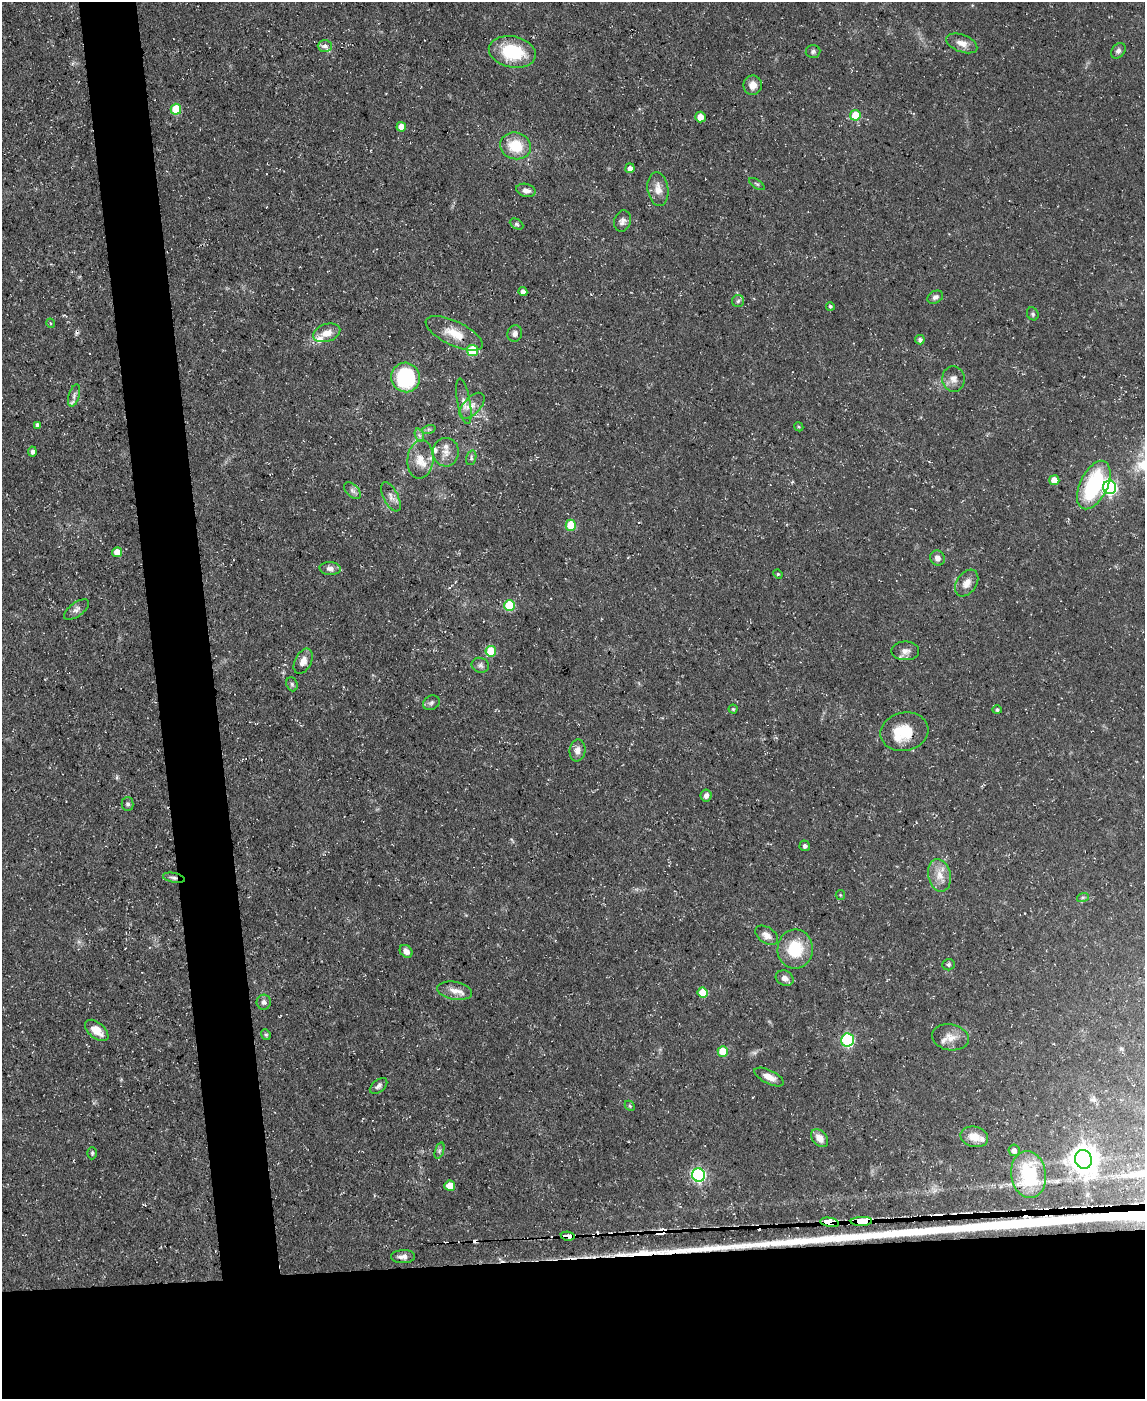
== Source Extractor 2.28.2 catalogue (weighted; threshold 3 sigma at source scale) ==
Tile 11 of 4 x 3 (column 3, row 3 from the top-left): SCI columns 2289-3431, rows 127-1523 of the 4575 x 4549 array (HDU 1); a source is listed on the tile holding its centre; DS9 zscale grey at full resolution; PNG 1147 x 1401 px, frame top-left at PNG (2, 2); each listed source drawn as its Kron ellipse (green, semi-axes under 4 px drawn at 4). Shown black and unused: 15% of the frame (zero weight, under 3 of 5 exposures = <1% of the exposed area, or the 3 px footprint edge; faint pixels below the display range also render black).
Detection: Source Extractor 2.28.2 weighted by HDU 2 'WHT'; one run over the whole footprint, this tile lists its part. Background 0.0654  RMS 0.0044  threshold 0.0196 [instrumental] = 3 sigma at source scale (4.5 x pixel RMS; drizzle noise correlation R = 1.50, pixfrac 1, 0.05/0.05 arcsec/px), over >= 5 px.
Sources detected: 116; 8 cosmic-ray / hot-pixel residue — neither listed nor drawn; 8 inside a brighter listed object's ellipse — not listed separately; the other 100 listed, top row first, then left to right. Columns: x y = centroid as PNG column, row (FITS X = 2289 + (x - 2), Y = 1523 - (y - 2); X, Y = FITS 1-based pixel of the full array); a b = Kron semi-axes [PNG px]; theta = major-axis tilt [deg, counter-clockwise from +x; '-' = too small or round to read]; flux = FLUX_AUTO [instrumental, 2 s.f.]
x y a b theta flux
962 43 16 8 -21 3.7
325 46 7 6 - 1.4
813 51 7 6 - 1.1
1118 51 9 6 51 1.4
512 52 24 15 -11 24
753 85 10 9 - 3.4
176 109 5 5 - 16
855 115 5 5 - 15
700 117 5 5 - 4
401 127 5 4 - 4.6
516 146 16 13 -16 12
630 168 5 4 - 2.2
757 184 9 3 -33 0.75
658 189 17 10 -82 4.5
526 190 10 6 -15 2.3
622 221 11 8 73 2.1
517 224 7 5 -27 0.81
523 292 4 4 - 2.2
935 297 8 6 27 1.5
738 301 6 6 - 0.96
830 306 4 4 - 0.74
1033 314 7 5 -64 0.95
50 323 5 3 - 0.48
327 333 14 8 18 4.6
454 333 31 12 -25 9.1
515 333 8 7 - 1.8
920 340 5 4 - 1.3
472 350 5 5 - 20
406 377 15 14 - 43
954 379 12 11 - 3
74 396 11 5 73 1.6
464 401 23 6 -79 3.4
472 406 16 8 47 3.5
37 425 4 4 - 1.3
799 427 5 3 - 0.47
429 429 7 4 18 0.82
419 435 7 4 -71 1
32 452 5 4 - 1.4
446 452 14 13 - 4.3
471 458 7 5 75 0.87
420 459 19 13 85 7
1054 480 5 5 - 6.3
1094 485 26 14 65 40
1110 487 7 6 - 86
352 491 10 6 -44 1.6
391 497 16 7 -63 2.8
571 525 5 5 - 15
117 552 5 5 - 4.8
937 558 8 7 - 2.1
330 568 11 6 -4 2.2
778 574 5 4 - 0.53
967 583 15 10 56 4
509 606 5 5 - 23
76 610 15 7 36 2.1
491 651 5 5 - 15
905 651 14 9 0 2.8
303 661 13 8 63 3.4
480 665 9 7 -20 1.4
292 684 7 5 -69 0.94
431 703 9 7 27 1.3
733 709 4 4 - 0.51
997 710 4 4 - 0.85
904 732 24 19 11 14
577 750 11 8 83 2.6
706 795 6 5 - 2.2
128 804 7 6 - 0.95
805 846 5 5 - 0.97
939 875 16 11 -79 5.5
174 878 11 5 -11 1.4
840 895 5 4 - 0.48
1083 897 6 4 19 0.72
767 935 13 8 -34 3.1
795 949 19 17 87 16
406 951 7 5 -46 2.4
949 965 6 5 - 0.78
785 978 9 7 -28 2.6
455 991 17 9 -10 4.5
702 993 5 5 - 8.9
264 1002 7 7 - 1.4
97 1030 14 7 -40 6
266 1034 5 4 - 0.77
950 1037 18 13 -10 4.8
847 1040 7 6 - 49
723 1051 5 5 - 8.9
769 1077 16 6 -26 3.9
379 1086 10 6 40 1.4
630 1106 6 4 -46 0.56
974 1137 14 10 -13 5.7
820 1138 10 7 -47 3.9
1014 1150 6 5 - 1.6
439 1151 8 3 71 1
92 1153 6 5 - 0.66
1083 1159 9 8 - 610
698 1175 6 6 - 84
1029 1175 23 17 -82 28
450 1186 5 5 - 6.3
861 1221 10 4 3 3000
830 1222 9 4 -9 1100
568 1236 7 4 -9 5.7
403 1257 12 6 1 2.4
Overlapping masked pixels (flux is a lower limit): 4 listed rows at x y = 174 878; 861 1221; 830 1222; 568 1236